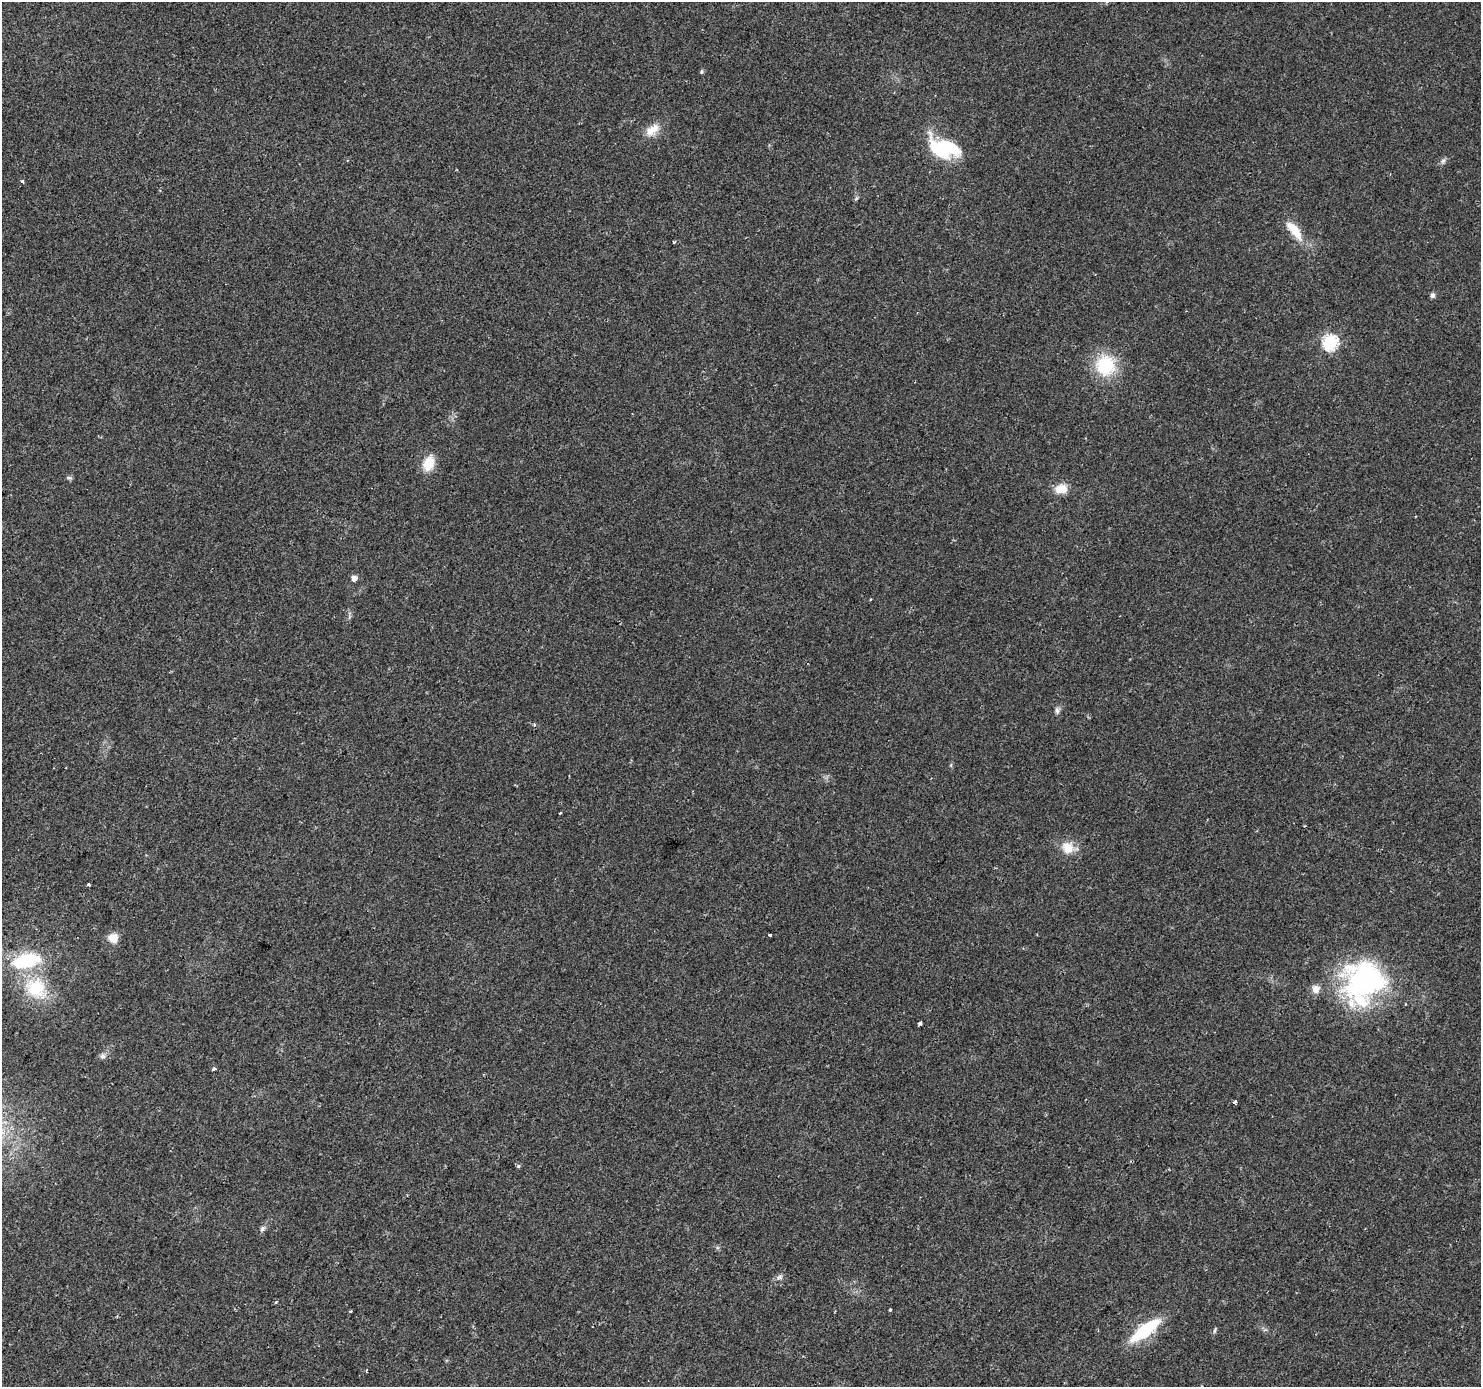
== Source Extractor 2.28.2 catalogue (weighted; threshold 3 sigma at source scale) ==
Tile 7 of 4 x 4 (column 3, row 2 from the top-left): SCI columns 2974-4452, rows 3032-4416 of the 5936 x 5993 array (HDU 1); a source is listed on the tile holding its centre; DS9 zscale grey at full resolution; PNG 1483 x 1389 px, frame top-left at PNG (2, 2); no overlay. Shown black and unused: <1% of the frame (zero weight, under 2 of 3 exposures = <1% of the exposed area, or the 3 px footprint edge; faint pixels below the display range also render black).
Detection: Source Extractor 2.28.2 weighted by HDU 2 'WHT'; one run over the whole footprint, this tile lists its part. Background 0.0372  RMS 0.0044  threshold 0.0198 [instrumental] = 3 sigma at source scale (4.5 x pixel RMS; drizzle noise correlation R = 1.50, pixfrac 1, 0.0396/0.0396 arcsec/px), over >= 5 px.
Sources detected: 39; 1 inside a brighter listed object's ellipse — not listed separately; the other 38 listed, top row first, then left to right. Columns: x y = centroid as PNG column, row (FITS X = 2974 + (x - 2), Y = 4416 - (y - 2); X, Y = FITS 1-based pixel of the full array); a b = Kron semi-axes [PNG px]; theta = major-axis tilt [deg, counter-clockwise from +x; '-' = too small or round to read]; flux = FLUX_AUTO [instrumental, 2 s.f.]
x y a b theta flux
702 72 6 5 - 0.65
652 130 22 11 40 5.9
943 148 36 19 -18 28
1443 161 7 6 - 1.2
22 181 3 3 - 1.1
1294 231 29 10 -51 9.6
674 242 3 3 - 0.5
1432 295 7 6 - 1.2
1330 342 7 7 - 82
1105 365 20 20 - 24
428 463 21 14 69 7.4
69 478 8 4 -8 0.74
1061 489 15 10 4 6.4
354 578 5 5 - 2.6
871 599 3 2 - 0.4
1057 711 9 6 87 1.4
534 724 5 4 - 0.62
560 813 3 2 - 0.34
1068 848 18 14 -17 7.4
88 885 3 3 - 1.3
770 935 3 3 - 1.1
113 938 11 10 - 4.7
26 961 34 17 12 28
1365 979 51 44 29 81
36 988 28 24 -39 22
1316 989 11 10 - 3.2
920 1023 4 3 - 3.8
102 1056 7 7 - 1.4
214 1068 4 3 - 1.6
1234 1102 4 3 - 2.3
518 1166 5 5 - 0.77
262 1229 8 6 47 1.3
779 1277 10 4 22 1.3
890 1310 3 3 - 0.47
351 1311 3 3 - 0.63
1145 1330 26 9 37 34
1215 1330 9 4 73 0.77
366 1371 3 3 - 0.53